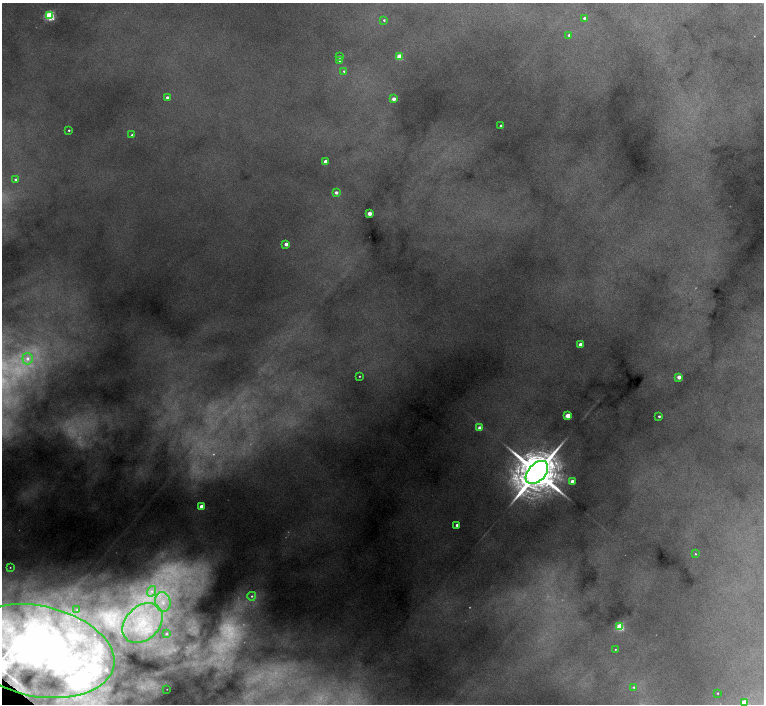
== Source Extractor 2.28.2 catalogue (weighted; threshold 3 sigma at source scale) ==
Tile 10 of 4 x 4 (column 2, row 3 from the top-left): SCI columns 1526-3048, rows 1568-2970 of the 6097 x 6082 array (HDU 1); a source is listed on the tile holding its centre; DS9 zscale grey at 2 x 2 block average (1 PNG px = mean of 2 x 2 image px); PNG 766 x 706 px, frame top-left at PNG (2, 3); each listed source drawn as its Kron ellipse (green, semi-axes under 4 px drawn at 4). Shown black and unused: <1% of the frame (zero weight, under 4 of 8 exposures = <1% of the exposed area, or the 3 px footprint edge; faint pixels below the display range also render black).
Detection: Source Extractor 2.28.2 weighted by HDU 2 'WHT'; one run over the whole footprint, this tile lists its part. Background 0.125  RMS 0.0062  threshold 0.0254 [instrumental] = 3 sigma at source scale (4.09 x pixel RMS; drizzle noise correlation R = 1.36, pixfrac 0.8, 0.05/0.05 arcsec/px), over >= 5 px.
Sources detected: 52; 5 too faint to see at this stretch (2 x 2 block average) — neither listed nor drawn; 3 inside a brighter listed object's ellipse — not listed separately; the other 44 listed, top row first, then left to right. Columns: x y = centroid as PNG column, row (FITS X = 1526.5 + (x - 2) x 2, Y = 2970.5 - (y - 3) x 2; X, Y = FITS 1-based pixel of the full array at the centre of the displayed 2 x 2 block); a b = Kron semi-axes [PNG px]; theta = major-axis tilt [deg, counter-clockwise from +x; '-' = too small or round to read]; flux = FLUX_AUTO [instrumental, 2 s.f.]
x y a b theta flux
50 16 3 3 - 170
584 18 2 2 - 3.8
384 20 3 2 - 1.6
569 35 3 2 - 2.3
399 56 3 3 - 46
339 57 2 2 - 3.6
340 60 3 2 - 4.5
344 71 3 3 - 2.1
167 97 2 2 - 5.7
394 99 2 2 - 14
501 126 2 2 - 5.4
69 130 2 2 - 1.7
132 135 3 2 - 2.9
325 161 2 2 - 10
15 179 2 2 - 3.9
336 192 3 2 - 5.9
369 213 2 2 - 27
286 244 2 2 - 11
580 344 2 2 - 11
27 359 6 5 - 7.7
359 376 2 2 - 1
679 377 2 2 - 15
568 416 3 2 - 39
659 416 2 2 - 2.7
480 428 2 2 - 12
537 472 13 8 47 7700
572 481 2 2 - 16
201 506 2 2 - 15
457 525 2 2 - 6
695 554 3 2 - 1.2
10 567 3 3 - 1.1
152 591 5 4 - 5.1
252 596 4 4 - 3.3
163 602 10 7 -79 15
77 609 2 2 - 1.1
143 623 23 16 44 62
620 627 3 3 - 72
166 633 3 2 - 1.5
615 649 2 2 - 0.86
37 651 78 45 -12 380
633 687 3 3 - 2.2
167 689 2 2 - 0.39
718 693 2 2 - 0.78
744 703 3 3 - 74
Overlapping masked pixels (flux is a lower limit): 1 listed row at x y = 37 651
Isophote crosses this tile's border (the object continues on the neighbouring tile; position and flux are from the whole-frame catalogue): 2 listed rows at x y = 37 651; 744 703